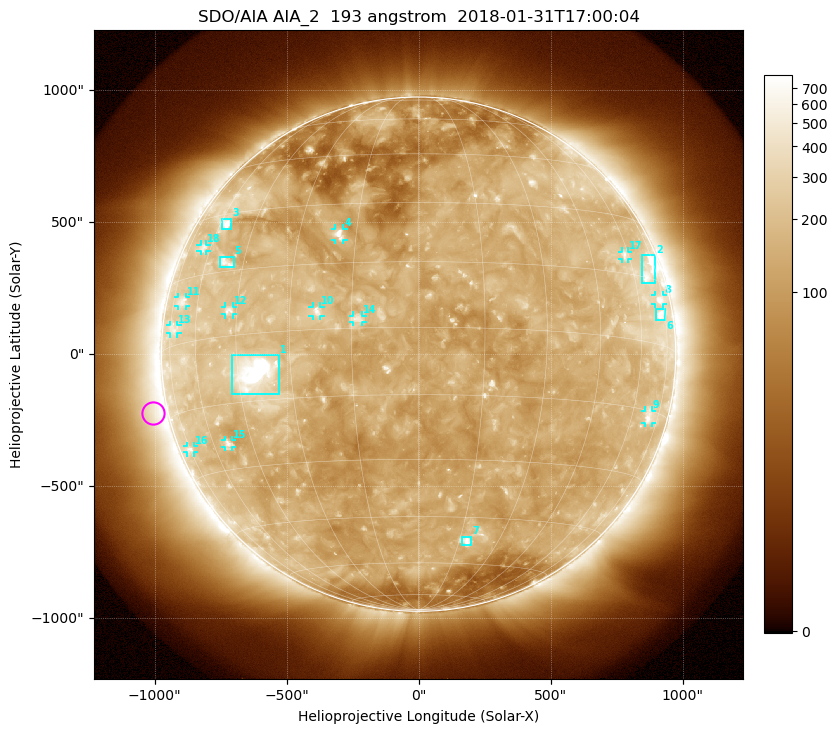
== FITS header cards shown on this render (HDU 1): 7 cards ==
TELESCOP= 'SDO/AIA'
INSTRUME= 'AIA_2'
WAVELNTH=                  193
WAVEUNIT= 'angstrom'
DATE-OBS= '2018-01-31T17:00:04.84'
CTYPE1  = 'HPLN-TAN'
CTYPE2  = 'HPLT-TAN'

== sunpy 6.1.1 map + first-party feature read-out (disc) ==
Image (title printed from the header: SDO/AIA AIA_2  193 angstrom  2018-01-31T17:00:04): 1024 x 1024 px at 2.4 arcsec/px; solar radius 974 arcsec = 406 px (full disc in frame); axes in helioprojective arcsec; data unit not stated in the header (colour bar unlabelled)
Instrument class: DISC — disc imager (sunpy class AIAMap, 193 A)
Bright regions (active regions / flare kernels): reference = the median radial profile (limb darkening/brightening removed); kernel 9 px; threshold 5 sigma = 255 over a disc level ~137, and >= 1.15x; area >= 12 px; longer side >= 10 px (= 24 arcsec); searched inside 0.97 R_sun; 18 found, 18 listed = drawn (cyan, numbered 1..; 12 of them under ~33 arcsec drawn as corner ticks so the feature stays visible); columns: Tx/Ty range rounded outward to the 5 arcsec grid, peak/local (2 s.f.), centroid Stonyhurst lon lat
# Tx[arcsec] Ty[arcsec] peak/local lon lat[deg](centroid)
1 -710..-530 -150..-5 22 -40 -9
2 845..900 265..375 4.9 +68 +16
3 -750..-710 475..515 4.9 -57 +27
4 -320..-285 435..475 6 -19 +22
5 -750..-700 325..370 3.9 -51 +17
6 900..935 130..170 3.9 +72 +7
7 160..200 -725..-690 5 +18 -52
8 895..930 190..225 4.2 +72 +10
9 860..885 -260..-210 3.4 +69 -16
10 -400..-370 145..180 5 -23 +4
11 -910..-880 180..215 3.1 -68 +10
12 -735..-700 150..180 4.3 -47 +6
13 -940..-915 80..110 2.7 -72 +4
14 -250..-210 120..150 3.7 -14 +2
15 -735..-705 -350..-325 3.7 -54 -24
16 -875..-850 -375..-345 3.2 -75 -23
17 770..795 360..390 3.1 +58 +20
18 -825..-805 390..415 2.8 -64 +22
Off-limb structures (1.02-1.3 R_sun): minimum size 162 px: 5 found; the strongest spans PA ~55..140 deg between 1.02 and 1.3 R_sun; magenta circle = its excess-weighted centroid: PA ~105 deg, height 1.06 R_sun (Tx ~-1005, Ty ~-225 arcsec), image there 1.8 x the reference